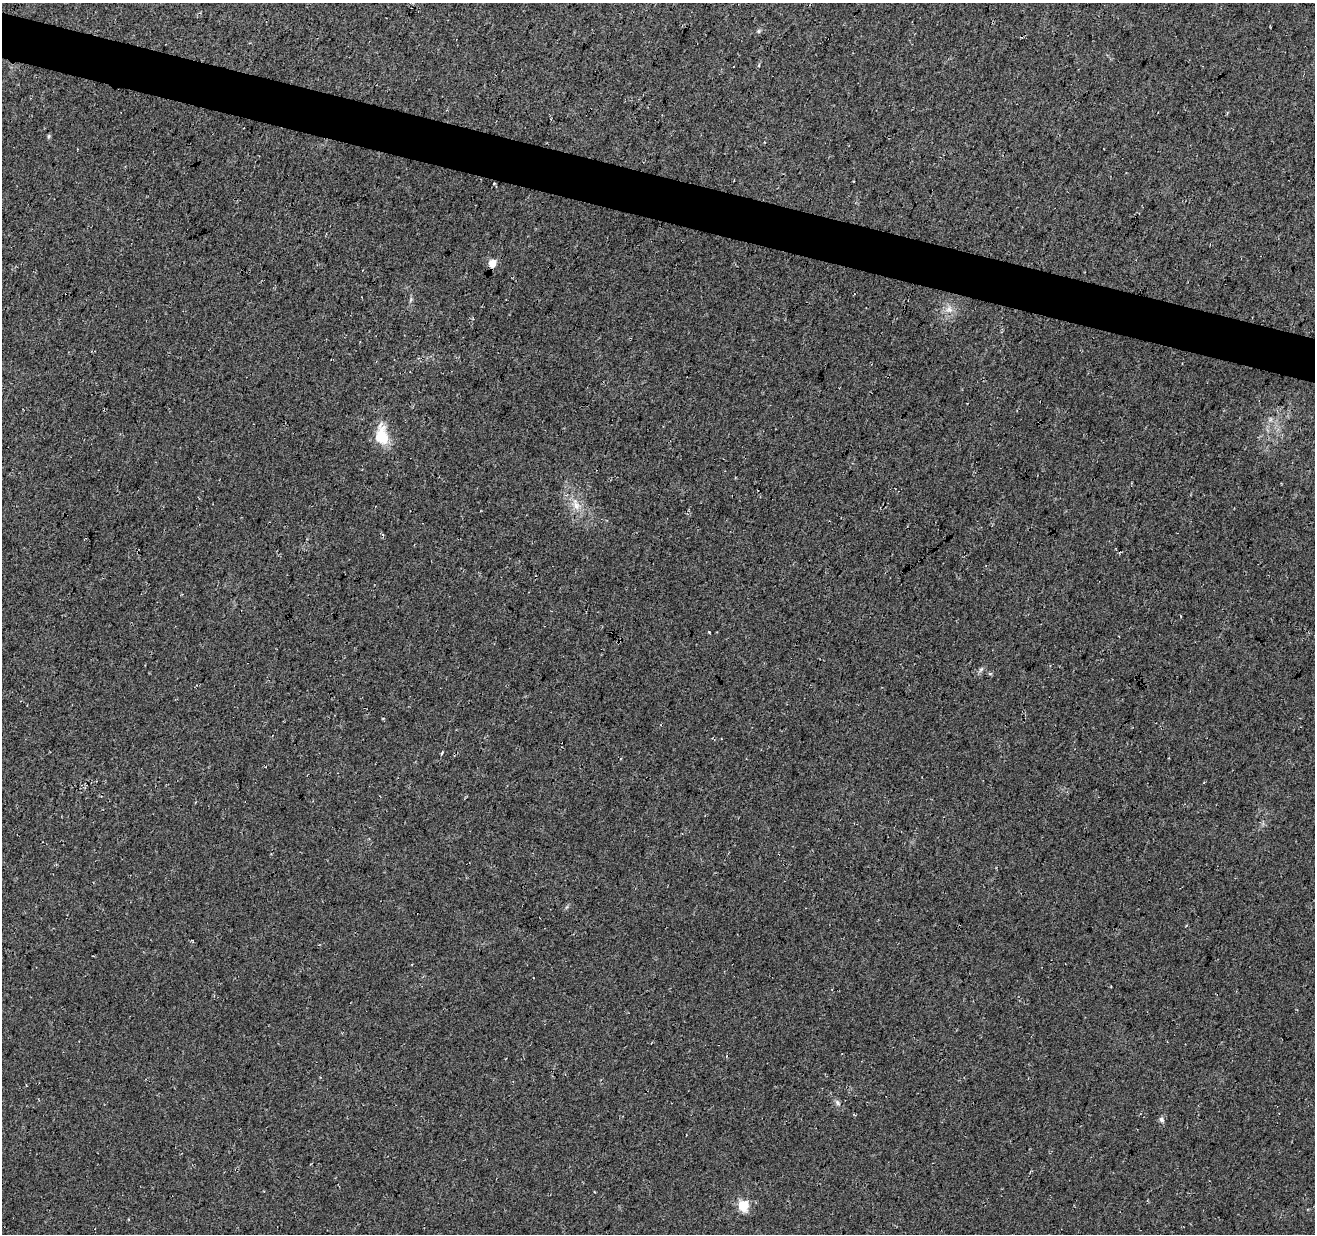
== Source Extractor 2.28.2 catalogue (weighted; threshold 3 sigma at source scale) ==
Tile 11 of 4 x 4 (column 3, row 3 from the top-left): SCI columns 2634-3946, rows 1514-2745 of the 5258 x 5429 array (HDU 1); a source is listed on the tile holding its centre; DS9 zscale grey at full resolution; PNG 1317 x 1236 px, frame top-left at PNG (2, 3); no overlay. Shown black and unused: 4% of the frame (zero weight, under 3 of 4 exposures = <1% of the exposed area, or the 3 px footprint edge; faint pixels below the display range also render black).
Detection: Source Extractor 2.28.2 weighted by HDU 2 'WHT'; one run over the whole footprint, this tile lists its part. Background 0.0339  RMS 0.0092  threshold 0.0414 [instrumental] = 3 sigma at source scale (4.5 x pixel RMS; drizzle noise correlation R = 1.50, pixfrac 1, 0.0396/0.0396 arcsec/px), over >= 5 px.
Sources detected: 12; all 12 listed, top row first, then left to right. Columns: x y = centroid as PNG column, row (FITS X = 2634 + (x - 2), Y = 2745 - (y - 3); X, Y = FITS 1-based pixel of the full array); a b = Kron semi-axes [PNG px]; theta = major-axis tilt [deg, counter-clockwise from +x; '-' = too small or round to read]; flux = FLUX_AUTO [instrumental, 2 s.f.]
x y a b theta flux
758 31 7 4 90 1.3
49 136 6 4 89 1.2
492 263 5 5 - 20
949 309 11 9 -42 6.4
381 435 26 16 -85 23
576 505 17 8 -69 9.1
981 669 9 4 54 2.1
990 674 6 4 0 1.2
442 753 4 2 - 0.93
837 1103 9 6 -52 2.6
1161 1119 7 6 - 2.4
743 1205 5 5 - 65